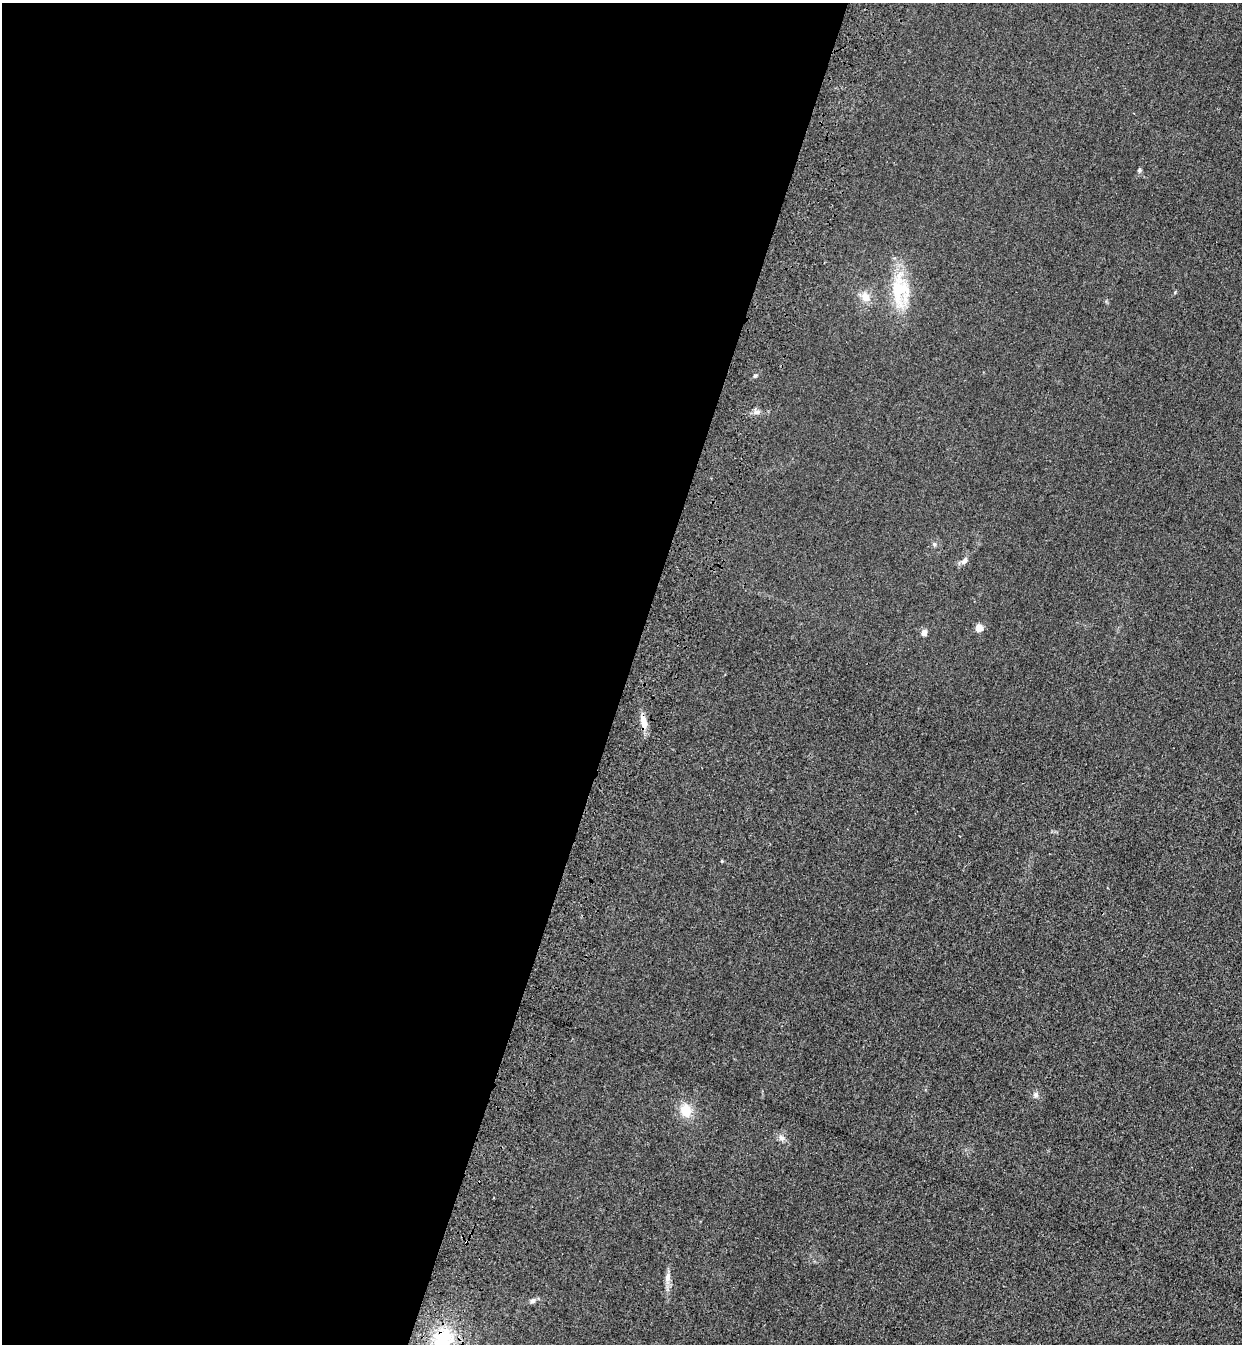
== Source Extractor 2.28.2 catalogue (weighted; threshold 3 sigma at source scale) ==
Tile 5 of 4 x 4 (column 1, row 2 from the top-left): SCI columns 245-1484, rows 2730-4071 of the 5575 x 5458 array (HDU 1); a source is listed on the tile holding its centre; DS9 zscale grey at full resolution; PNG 1244 x 1346 px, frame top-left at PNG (2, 3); no overlay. Shown black and unused: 51% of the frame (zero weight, under 3 of 4 exposures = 6% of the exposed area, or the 3 px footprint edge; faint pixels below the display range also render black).
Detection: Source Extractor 2.28.2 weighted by HDU 2 'WHT'; one run over the whole footprint, this tile lists its part. Background 0.0343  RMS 0.0055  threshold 0.0248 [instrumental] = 3 sigma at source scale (4.5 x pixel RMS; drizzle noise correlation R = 1.50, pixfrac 1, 0.05/0.05 arcsec/px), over >= 5 px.
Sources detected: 17; all 17 listed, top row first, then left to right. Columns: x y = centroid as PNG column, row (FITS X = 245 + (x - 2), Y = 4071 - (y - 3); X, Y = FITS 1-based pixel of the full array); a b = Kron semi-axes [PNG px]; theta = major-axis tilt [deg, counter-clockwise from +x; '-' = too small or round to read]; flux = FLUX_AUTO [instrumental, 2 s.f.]
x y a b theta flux
1139 170 6 5 - 0.91
900 290 46 23 -88 28
865 297 12 11 - 5.3
755 376 5 4 - 0.81
757 412 10 6 10 2
934 544 6 4 -45 0.86
964 560 10 6 57 2.4
979 628 5 4 - 13
924 632 7 6 - 2.5
643 722 18 8 -81 5.9
722 861 4 3 - 0.49
1036 1095 7 7 - 1.5
686 1110 16 14 -73 9.7
781 1138 10 6 -45 2.1
667 1277 13 7 83 3.3
533 1301 7 6 - 1.6
443 1338 26 21 39 26
Overlapping masked pixels (flux is a lower limit): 2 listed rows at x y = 643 722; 443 1338